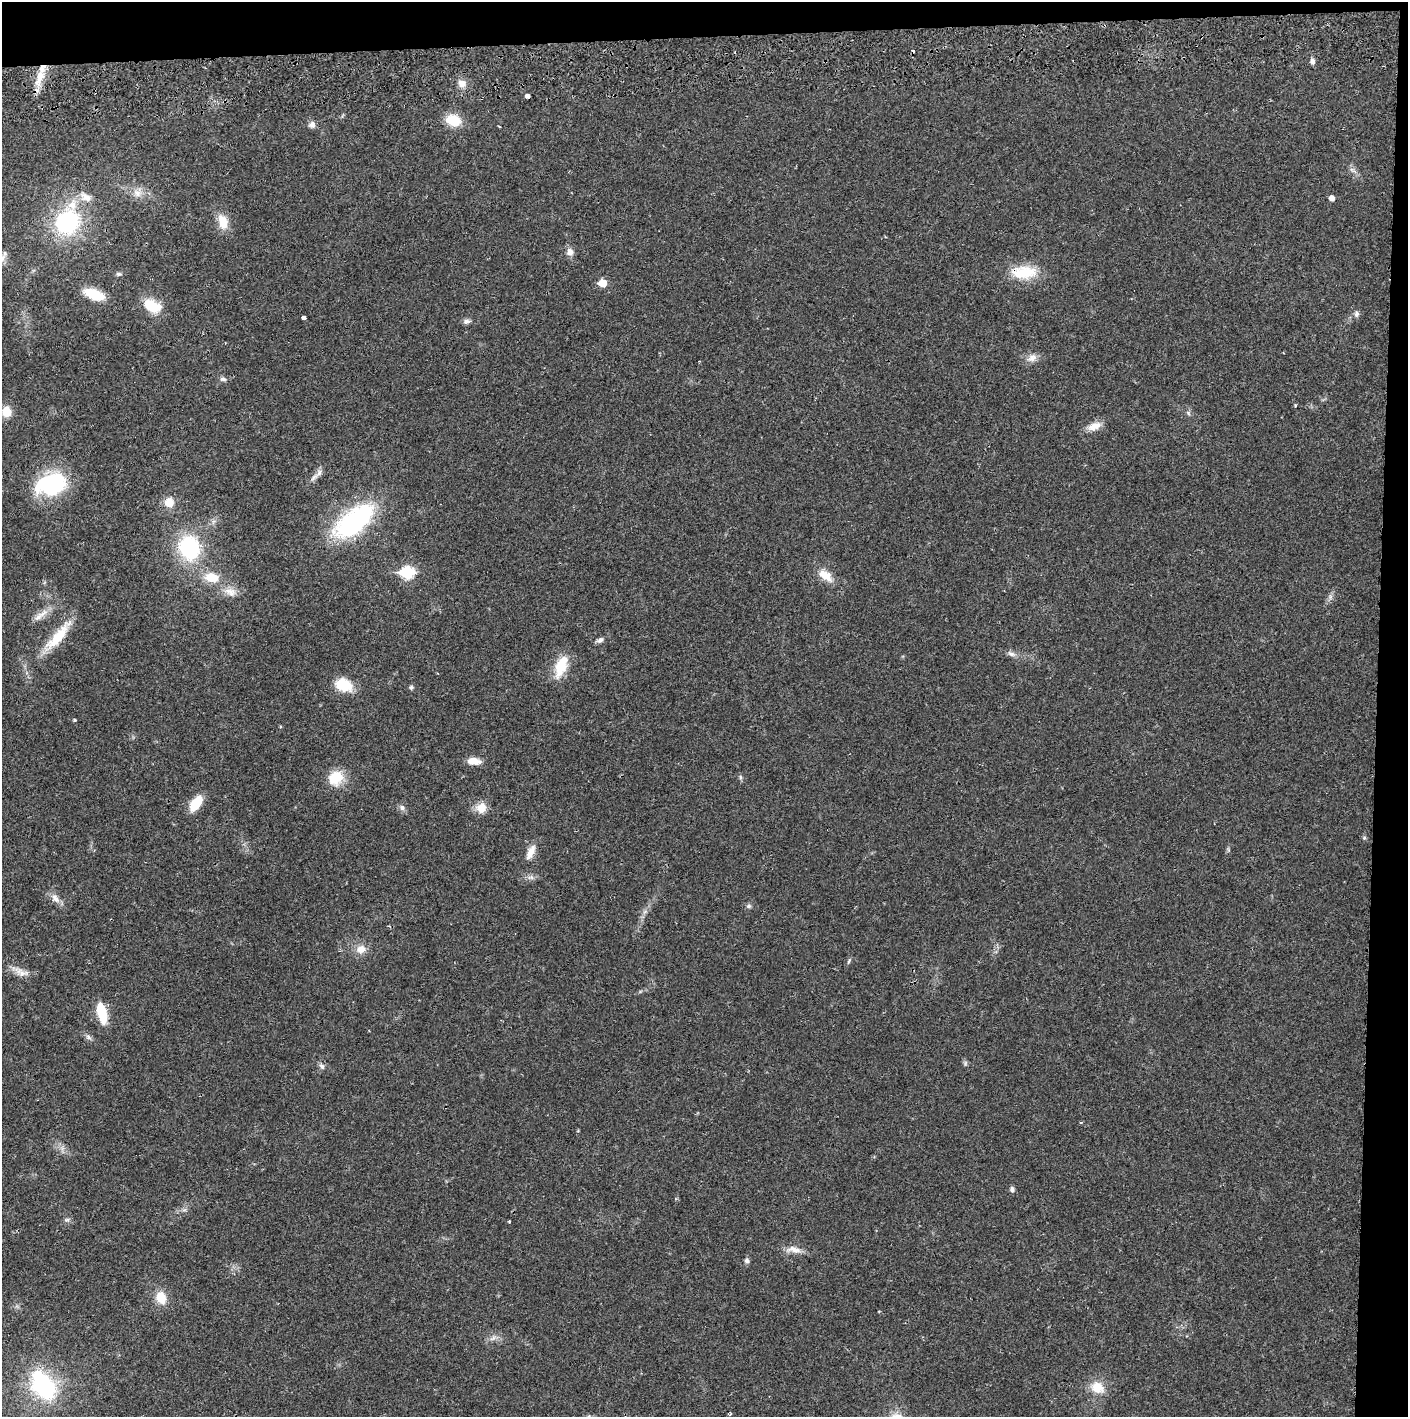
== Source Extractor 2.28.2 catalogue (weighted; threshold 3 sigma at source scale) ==
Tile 3 of 3 x 3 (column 3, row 1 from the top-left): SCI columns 2816-4221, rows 2887-4301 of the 4228 x 4359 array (HDU 1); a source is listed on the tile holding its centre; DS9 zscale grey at full resolution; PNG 1410 x 1419 px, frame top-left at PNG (2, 2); no overlay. Shown black and unused: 5% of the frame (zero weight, under 2 of 3 exposures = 3% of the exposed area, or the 3 px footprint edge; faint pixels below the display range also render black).
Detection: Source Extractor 2.28.2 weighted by HDU 2 'WHT'; one run over the whole footprint, this tile lists its part. Background 0.0214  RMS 0.0035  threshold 0.0156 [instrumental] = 3 sigma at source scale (4.5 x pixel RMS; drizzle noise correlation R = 1.50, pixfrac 1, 0.05/0.05 arcsec/px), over >= 5 px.
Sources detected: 78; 1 inside a brighter object's white glare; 1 cosmic-ray / hot-pixel residue — not listed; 1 inside a brighter listed object's ellipse — not listed separately; the other 75 listed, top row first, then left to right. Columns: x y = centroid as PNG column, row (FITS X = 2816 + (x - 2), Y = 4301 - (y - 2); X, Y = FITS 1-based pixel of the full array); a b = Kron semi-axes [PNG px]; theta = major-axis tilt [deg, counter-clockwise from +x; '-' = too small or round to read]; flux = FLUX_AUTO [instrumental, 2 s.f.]
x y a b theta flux
1312 61 8 6 -67 1.1
39 78 26 9 72 6.2
462 83 10 10 - 2.4
527 96 4 4 - 3.9
453 120 14 10 -13 9.6
312 124 9 8 - 1.5
1352 170 9 5 -26 1
137 193 13 12 - 3.2
86 197 17 10 -30 3.8
1331 198 5 5 - 1.6
67 222 31 26 53 36
223 222 17 10 -75 5.8
570 252 10 9 - 2
2 258 13 7 67 1.9
1024 272 35 17 0 11
119 274 8 5 5 0.69
602 283 6 5 - 7.1
94 294 17 8 -20 12
152 306 19 12 -27 9.8
1356 314 8 6 80 1
304 318 4 3 - 2.9
467 321 10 6 7 1.1
1032 358 15 9 29 2.5
223 379 9 5 -8 0.97
1295 406 4 3 - 0.34
6 411 11 10 - 5
1188 413 7 4 -46 0.62
1094 426 18 9 22 3.6
314 477 16 5 41 1.8
51 484 31 21 15 35
169 502 10 9 - 5
354 521 48 21 38 51
189 547 23 20 -73 30
407 572 7 6 - 32
826 576 21 11 -36 4.9
212 577 16 11 -9 7
230 592 19 11 -17 3.7
1330 597 7 4 72 0.85
38 617 15 8 44 2.6
58 637 46 12 50 11
600 640 9 6 40 1.1
1011 654 11 7 -22 1.4
561 666 26 12 70 9.4
343 685 19 12 -18 9.4
411 687 5 5 - 0.79
75 720 4 3 - 0.4
474 761 15 7 -4 3.7
740 777 6 4 -72 0.56
336 778 18 16 33 8.4
196 803 15 8 54 9
402 808 8 7 - 1.2
481 808 13 12 - 4.2
1364 838 5 5 - 0.55
531 852 21 8 65 3.4
531 877 10 6 5 1.3
55 898 15 9 -56 2.5
749 906 7 5 1 0.73
361 949 14 11 18 3.4
849 961 7 4 54 0.52
21 972 24 9 -20 3.2
102 1013 21 9 -76 10
88 1037 8 7 - 1.1
965 1063 7 4 89 0.61
322 1066 9 6 -52 1
1080 1122 4 2 - 0.32
1012 1189 7 6 - 0.93
184 1210 7 4 18 0.69
67 1220 7 5 19 0.81
509 1221 3 2 - 0.4
793 1250 23 9 -8 3.3
747 1260 7 6 - 0.9
161 1298 13 10 -71 6.2
493 1338 10 5 35 1.2
44 1386 25 19 -49 38
1097 1387 16 14 -25 6.2
Overlapping masked pixels (flux is a lower limit): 1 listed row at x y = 1024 272
Isophote crosses this tile's border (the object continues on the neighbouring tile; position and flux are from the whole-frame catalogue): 1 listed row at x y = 2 258